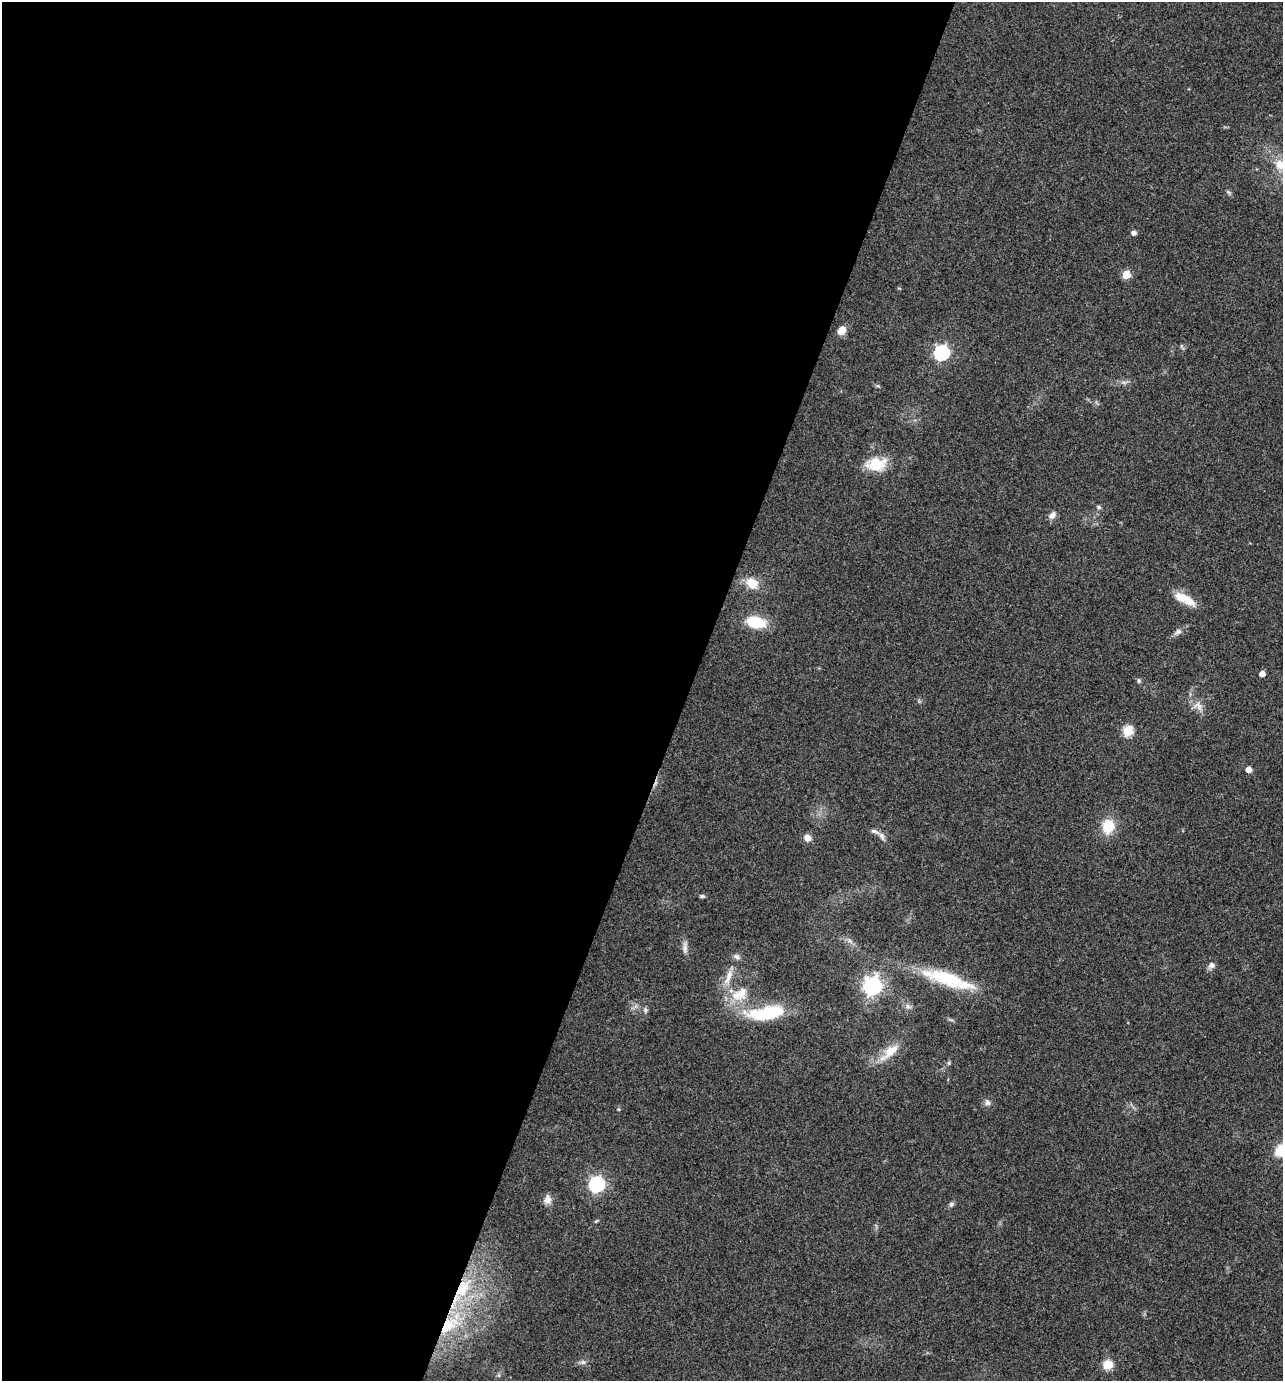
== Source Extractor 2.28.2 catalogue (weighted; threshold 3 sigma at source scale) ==
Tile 5 of 4 x 4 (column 1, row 2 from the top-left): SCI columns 140-1420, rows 2763-4141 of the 5535 x 5521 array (HDU 1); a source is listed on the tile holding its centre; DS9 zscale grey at full resolution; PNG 1285 x 1383 px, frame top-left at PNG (2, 2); no overlay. Shown black and unused: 54% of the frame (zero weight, under 3 of 4 exposures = <1% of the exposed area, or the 3 px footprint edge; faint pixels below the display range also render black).
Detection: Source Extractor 2.28.2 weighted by HDU 2 'WHT'; one run over the whole footprint, this tile lists its part. Background 0.165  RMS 0.0072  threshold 0.0322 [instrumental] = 3 sigma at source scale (4.5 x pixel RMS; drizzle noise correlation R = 1.50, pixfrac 1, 0.05/0.05 arcsec/px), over >= 5 px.
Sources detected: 48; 3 inside a brighter listed object's ellipse — not listed separately; the other 45 listed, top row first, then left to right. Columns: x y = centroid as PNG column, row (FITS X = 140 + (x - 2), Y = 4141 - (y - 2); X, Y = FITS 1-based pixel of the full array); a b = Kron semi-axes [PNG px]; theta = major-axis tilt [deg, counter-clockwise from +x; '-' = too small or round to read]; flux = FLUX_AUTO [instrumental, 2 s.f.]
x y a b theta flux
1281 164 19 15 5 12
1228 192 8 4 -31 1.3
1133 233 4 4 - 3.4
1126 274 5 5 - 23
841 330 8 7 - 8
1181 346 6 4 73 0.95
942 353 7 6 - 150
876 464 29 17 6 18
1099 507 6 5 - 1.3
1052 515 10 7 46 3.8
751 583 15 12 -28 12
1185 599 29 10 -27 14
756 622 15 9 -9 32
1178 632 12 6 36 3.3
1262 674 5 4 - 5.9
1139 680 6 5 - 1.3
1198 706 13 10 -46 5.8
1128 731 6 5 - 44
1248 769 5 5 - 6.6
1108 826 13 11 79 20
882 836 12 6 -60 3
807 838 10 8 -31 4
702 896 7 4 0 1.3
850 941 8 4 -37 2
685 947 17 6 88 3.9
1211 965 9 8 - 2.9
728 977 26 7 68 9
946 978 53 17 -19 45
872 986 7 7 - 310
736 995 20 16 -12 16
908 1006 7 6 - 2.2
645 1010 8 6 -80 1.8
766 1013 41 14 8 47
890 1052 29 11 42 15
949 1063 6 4 -72 0.99
987 1103 8 7 - 2.4
618 1109 5 3 - 0.78
596 1184 7 6 - 170
547 1200 12 9 89 4.7
951 1204 7 6 - 1.7
596 1221 6 4 45 0.86
462 1291 22 19 -57 27
449 1325 34 15 38 32
583 1362 8 6 1 2.1
1108 1365 11 10 - 9.8
Overlapping masked pixels (flux is a lower limit): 2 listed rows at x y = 462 1291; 449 1325
Isophote crosses this tile's border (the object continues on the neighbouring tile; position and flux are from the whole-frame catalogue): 1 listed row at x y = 1281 164